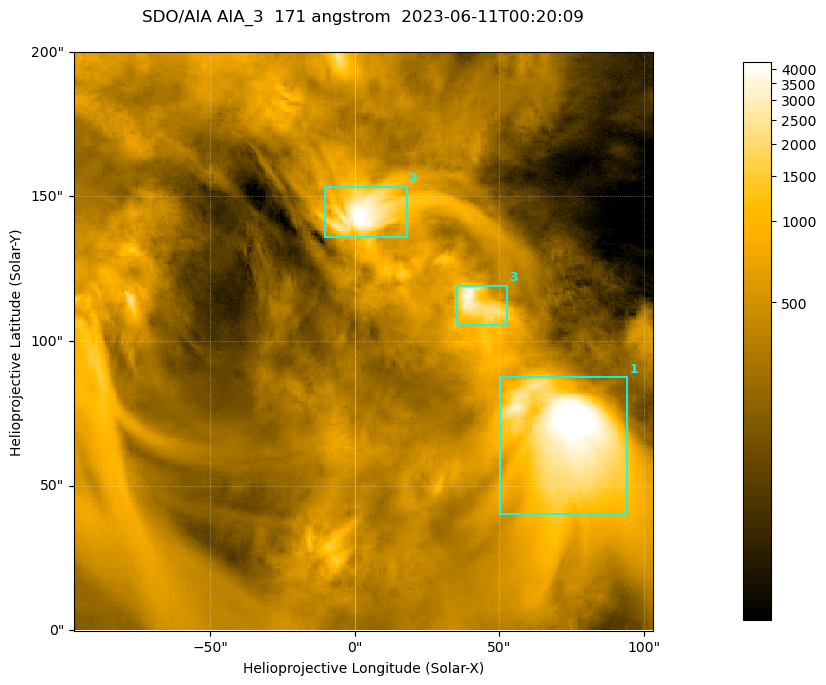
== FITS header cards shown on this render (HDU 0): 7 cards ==
TELESCOP= 'SDO/AIA '
INSTRUME= 'AIA_3   '
WAVELNTH=                  171
WAVEUNIT= 'angstrom'
DATE-OBS= '2023-06-11T00:20:09.350'
CTYPE1  = 'HPLN-TAN'
CTYPE2  = 'HPLT-TAN'

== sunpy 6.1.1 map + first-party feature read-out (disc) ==
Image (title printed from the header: SDO/AIA AIA_3  171 angstrom  2023-06-11T00:20:09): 334 x 334 px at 0.599 arcsec/px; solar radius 945 arcsec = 1577 px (partial field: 1.4% of the solar disc is inside the frame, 100% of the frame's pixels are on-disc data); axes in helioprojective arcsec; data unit not stated in the header (colour bar unlabelled)
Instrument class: DISC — disc imager (sunpy class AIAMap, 171 A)
Bright regions (active regions / flare kernels): reference = the on-disc median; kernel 3 px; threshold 5 sigma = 1075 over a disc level ~356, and >= 1.15x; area >= 111 px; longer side >= 4 px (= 2.4 arcsec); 3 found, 3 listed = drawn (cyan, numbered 1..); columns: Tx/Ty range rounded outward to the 2 arcsec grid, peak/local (2 s.f.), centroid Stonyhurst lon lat
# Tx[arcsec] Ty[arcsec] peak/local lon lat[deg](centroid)
1 50..94 40..88 16 +4 +4
2 -10..18 136..154 13 +0 +9
3 34..54 104..120 10 +3 +7